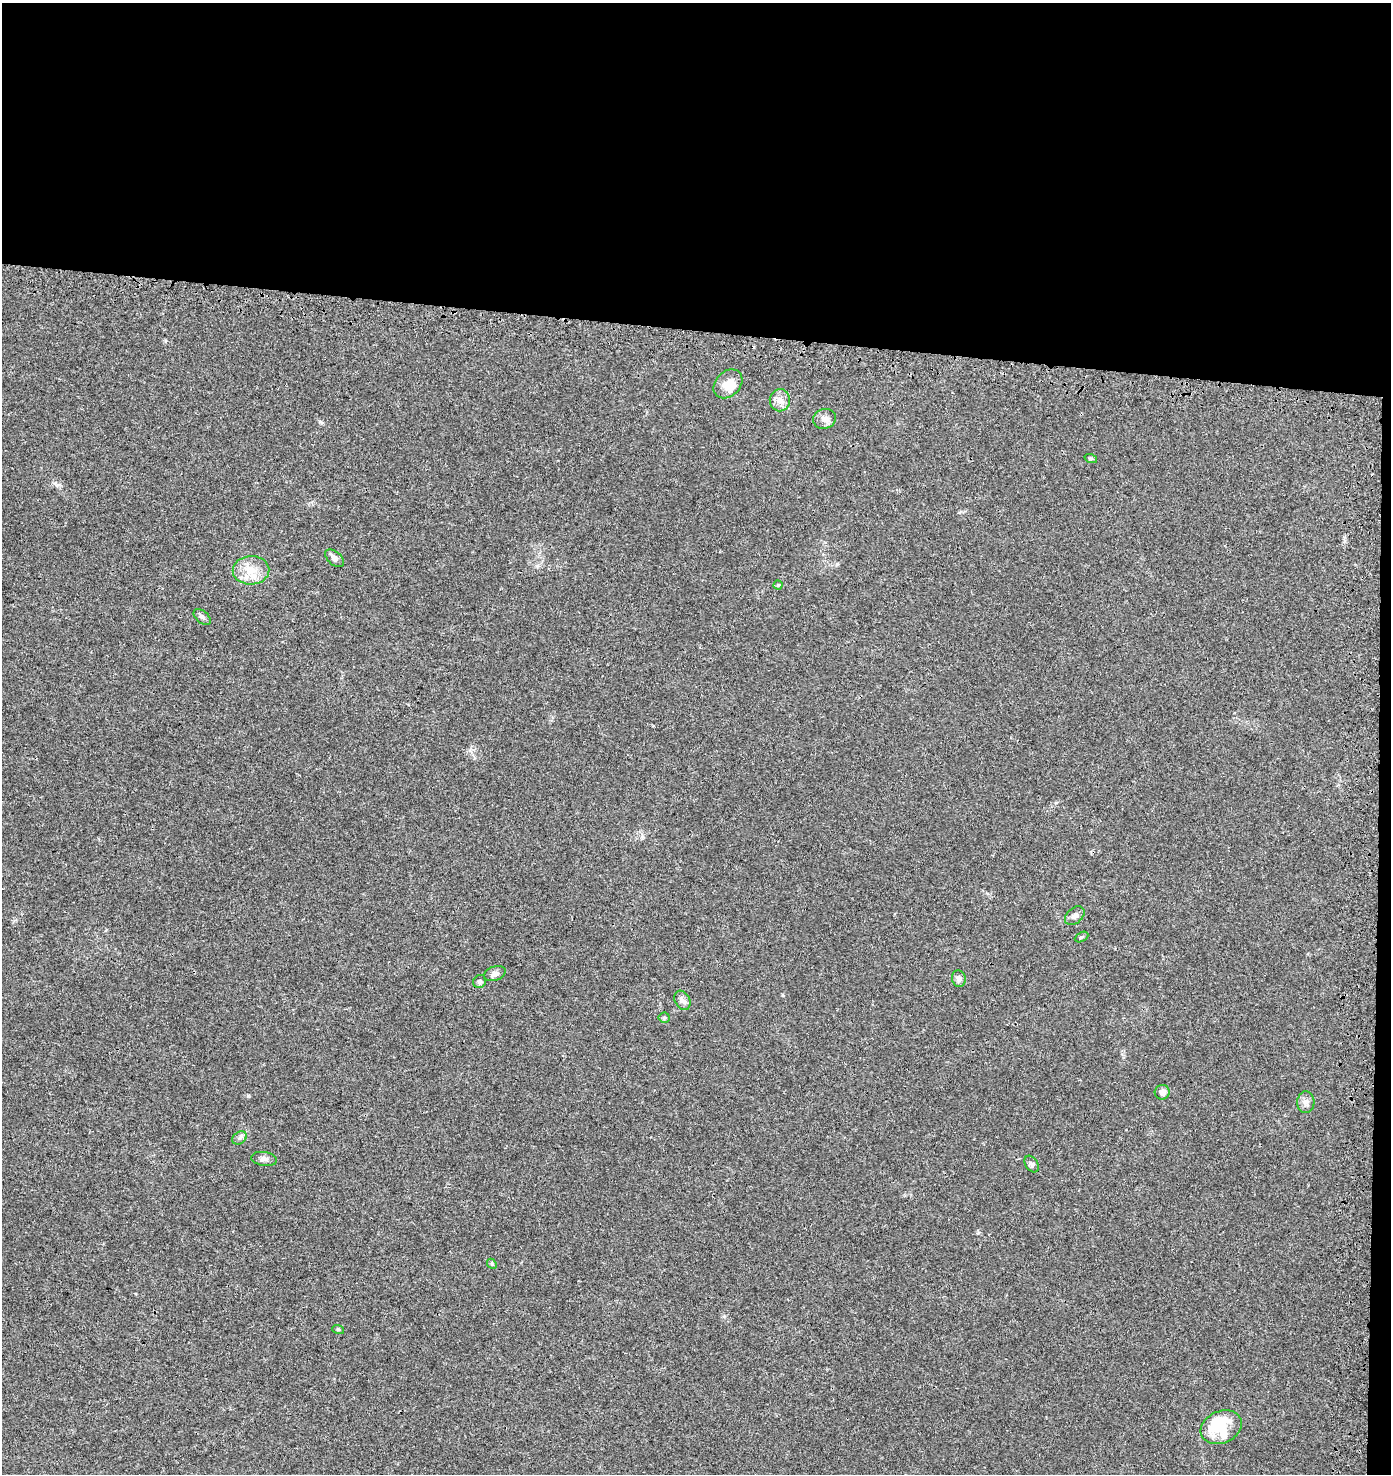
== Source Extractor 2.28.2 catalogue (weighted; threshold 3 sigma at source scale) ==
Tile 3 of 3 x 3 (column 3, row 1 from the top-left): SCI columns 3104-4492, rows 3054-4525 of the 4870 x 4628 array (HDU 1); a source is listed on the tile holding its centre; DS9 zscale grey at full resolution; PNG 1393 x 1476 px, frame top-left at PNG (2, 3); each listed source drawn as its Kron ellipse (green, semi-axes under 4 px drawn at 4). Shown black and unused: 23% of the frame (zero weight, under 3 of 4 exposures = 9% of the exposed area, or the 3 px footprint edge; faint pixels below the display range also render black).
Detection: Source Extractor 2.28.2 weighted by HDU 2 'WHT'; one run over the whole footprint, this tile lists its part. Background 0.0306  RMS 0.0039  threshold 0.0177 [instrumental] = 3 sigma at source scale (4.5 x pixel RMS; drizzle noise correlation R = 1.50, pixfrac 1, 0.0396/0.0396 arcsec/px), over >= 5 px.
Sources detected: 29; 2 inside a brighter object's white glare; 1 cosmic-ray / hot-pixel residue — neither listed nor drawn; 3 inside a brighter listed object's ellipse — not listed separately; the other 23 listed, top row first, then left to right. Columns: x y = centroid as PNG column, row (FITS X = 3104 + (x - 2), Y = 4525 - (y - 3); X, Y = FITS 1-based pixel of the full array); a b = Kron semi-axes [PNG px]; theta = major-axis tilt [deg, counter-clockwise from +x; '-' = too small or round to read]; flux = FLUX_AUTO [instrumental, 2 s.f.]
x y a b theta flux
728 384 16 12 46 5.2
780 400 11 10 - 2.9
824 419 11 9 19 2.3
1091 459 6 4 -18 0.5
335 558 11 6 -41 1.6
251 570 18 14 2 6.9
778 585 4 4 - 0.46
202 617 10 6 -41 1.1
1075 916 11 7 43 1.6
1082 937 7 4 27 0.64
495 974 11 7 20 1.6
959 979 8 7 - 1.4
480 981 7 6 - 0.83
682 1000 10 7 -61 1.5
664 1018 5 5 - 0.61
1162 1092 7 7 - 2.1
1306 1102 11 8 88 1.9
239 1138 8 6 35 1.1
264 1159 13 7 -8 1.5
1032 1164 9 6 -57 1.1
492 1264 5 4 - 0.47
338 1329 6 4 -18 0.43
1221 1427 21 16 24 8.5
Unlisted compact peaks at least as high as the median listed source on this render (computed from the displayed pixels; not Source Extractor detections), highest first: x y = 248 1096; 320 422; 837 564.